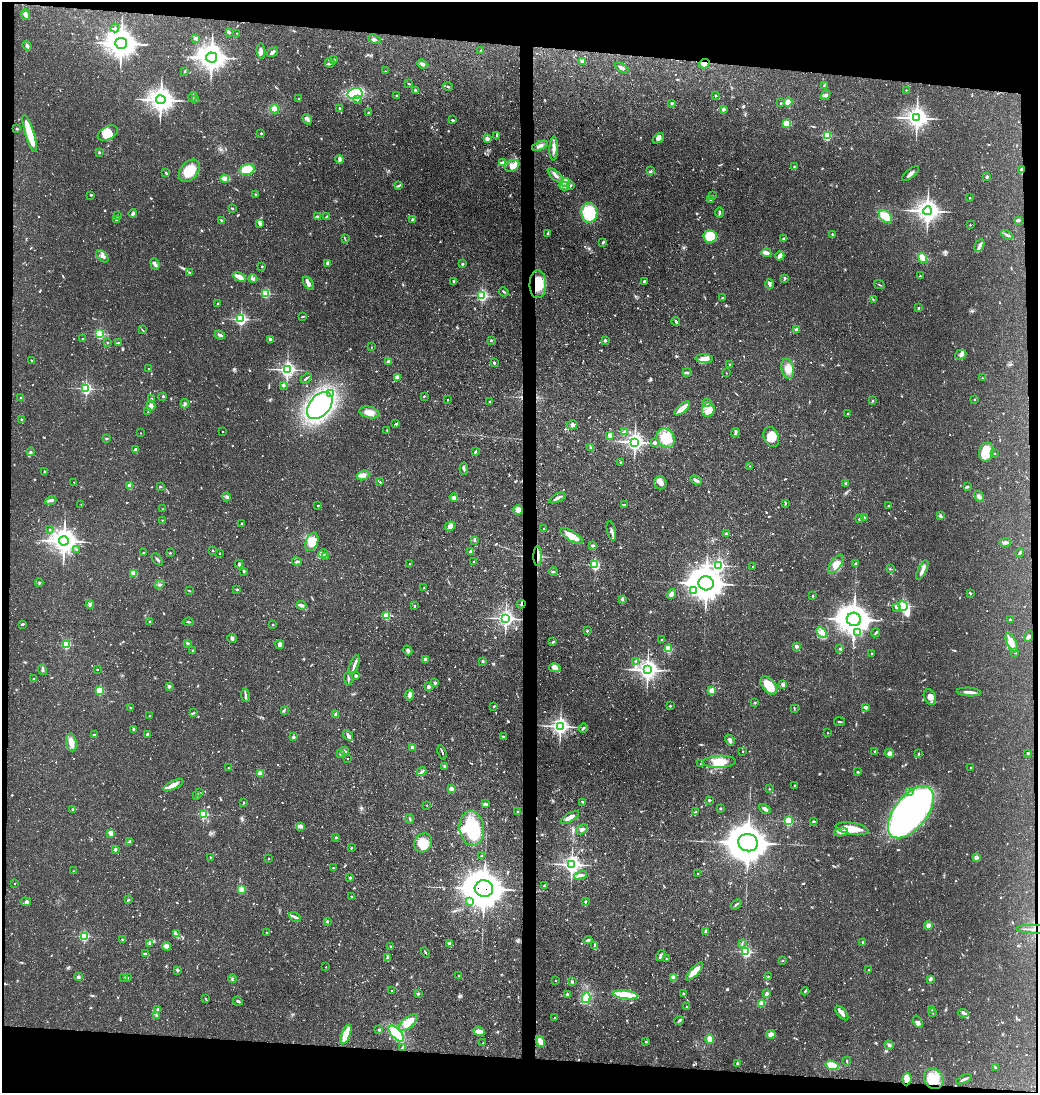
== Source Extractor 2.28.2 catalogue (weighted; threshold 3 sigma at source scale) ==
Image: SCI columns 101-4243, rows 1-4361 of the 4388 x 4361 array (HDU 1 of 3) = the unmasked area's bounding box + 8 px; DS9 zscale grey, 4 x 4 block average (1 PNG px = mean of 4 x 4 image px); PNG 1040 x 1095 px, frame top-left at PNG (2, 2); each listed source drawn as its Kron ellipse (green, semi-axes under 4 px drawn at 4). Shown black and unused: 10% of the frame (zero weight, under 3 of 5 exposures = <1% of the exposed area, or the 3 px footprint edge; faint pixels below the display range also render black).
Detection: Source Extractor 2.28.2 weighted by HDU 2 'WHT'. Background 0.15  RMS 0.0054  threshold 0.0244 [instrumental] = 3 sigma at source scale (4.5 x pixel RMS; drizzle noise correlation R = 1.50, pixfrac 1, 0.05/0.05 arcsec/px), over >= 5 px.
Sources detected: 1064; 8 too faint to see at this stretch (4 x 4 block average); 2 inside a brighter object's white glare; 8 cosmic-ray / hot-pixel residue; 1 long thin detection or spike segment (spike, bleed or trail) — neither listed nor drawn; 15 coinciding with a brighter row at this scale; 40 inside a brighter listed object's ellipse — not listed separately; of the other 990, all 500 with FLUX_AUTO >= 2.4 (the completeness limit of this list) listed and drawn (490 fainter detections not listed), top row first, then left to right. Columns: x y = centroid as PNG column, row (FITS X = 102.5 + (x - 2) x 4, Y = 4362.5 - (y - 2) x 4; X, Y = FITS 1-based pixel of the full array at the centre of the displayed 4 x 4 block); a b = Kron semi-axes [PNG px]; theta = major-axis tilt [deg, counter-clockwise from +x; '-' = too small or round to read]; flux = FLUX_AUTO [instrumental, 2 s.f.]
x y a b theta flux
26 15 5 3 - 13
115 28 4 2 - 4.5
229 32 3 2 - 4.4
237 33 2 2 - 2.9
195 38 4 3 - 7.4
374 39 6 2 -22 6.4
121 43 6 5 - 4600
27 46 5 3 - 6.8
481 50 3 2 - 3
261 51 8 3 -82 13
273 52 6 2 37 12
211 57 5 5 - 3900
334 60 2 2 - 5.7
583 62 3 2 - 12
330 63 5 3 - 5.3
422 64 5 3 - 10
704 64 5 4 - 23
622 68 7 2 -32 11
185 71 3 2 - 2.7
385 71 2 2 - 3
409 84 3 2 - 3.3
824 85 3 2 - 2.9
448 87 5 2 - 3.8
416 90 4 3 - 4.4
906 90 2 2 - 2.4
355 94 8 5 12 200
826 95 5 3 - 7.5
396 96 2 2 - 3
716 96 2 2 - 3.1
193 97 5 2 - 4.5
299 99 3 2 - 2.8
358 99 3 2 - 4.4
161 100 5 4 - 3200
196 100 2 2 - 6.1
788 102 4 4 - 29
672 103 3 2 - 4.3
781 103 3 2 - 2.9
339 108 2 2 - 9.9
275 109 4 4 - 22
723 109 2 2 - 31
368 112 2 2 - 9
917 118 4 3 - 2400
307 119 5 3 - 8.4
452 120 3 2 - 5.1
786 123 4 4 - 23
17 129 2 2 - 6.2
30 133 19 4 -72 130
108 133 11 6 27 53
261 133 2 2 - 7.8
497 135 4 2 - 3.8
827 135 2 2 - 330
658 138 6 4 35 11
487 139 2 2 - 71
540 146 8 3 22 12
554 148 12 3 88 23
99 153 2 2 - 14
340 159 4 2 - 21
503 163 3 3 - 14
512 166 8 5 26 23
794 166 2 2 - 4.1
247 169 7 5 16 66
1021 170 3 2 - 5.4
189 171 13 8 50 91
651 171 3 2 - 3.1
166 173 3 2 - 5.7
910 174 10 3 40 12
555 175 10 3 -42 13
987 177 2 2 - 24
225 179 4 3 - 19
565 182 4 4 - 13
571 185 2 2 - 8.5
398 186 4 2 - 4
564 186 5 2 - 5.8
255 194 2 2 - 5.9
91 195 3 2 - 3.2
712 196 3 2 - 4.3
970 198 2 2 - 5.8
710 199 2 2 - 3.3
233 209 2 2 - 2.5
927 211 4 4 - 2700
133 213 4 3 - 8.1
589 213 10 8 -82 140
719 213 5 2 - 5.7
117 216 2 2 - 9.3
327 216 3 2 - 3
885 216 7 5 -41 62
317 217 3 2 - 13
116 219 3 2 - 5.2
412 219 3 2 - 4
221 220 2 2 - 4.3
1018 220 4 2 - 7.7
260 223 4 2 - 17
970 225 2 2 - 5.2
548 233 4 2 - 4.2
832 234 2 2 - 7.9
1007 235 6 2 -28 6
710 236 6 6 - 100
345 239 3 2 - 2.5
783 239 3 3 - 3.6
603 242 4 2 - 4.3
979 246 7 3 64 11
766 253 5 2 - 28
102 256 7 4 -47 14
780 256 5 3 - 19
923 258 5 4 - 30
155 264 6 3 -69 9.7
328 264 4 3 - 6.3
462 264 2 2 - 4.9
262 266 2 2 - 11
189 272 2 2 - 8.4
920 276 2 2 - 8.8
239 277 7 3 -31 24
785 278 3 2 - 3.5
253 279 4 3 - 10
454 281 3 3 - 4.6
644 281 4 2 - 2.7
308 283 7 3 -56 17
538 284 14 8 89 74
770 284 5 3 - 7.3
879 285 6 2 -26 3
504 292 5 2 - 3.2
265 293 2 2 - 310
482 295 2 2 - 630
723 298 3 2 - 4
873 299 2 2 - 2.4
218 304 3 2 - 2.6
919 308 2 2 - 9.9
303 317 4 2 - 2.9
241 319 2 2 - 720
676 322 5 2 - 5.2
142 330 3 2 - 2.6
796 330 2 2 - 51
99 334 2 2 - 400
220 335 5 3 - 7.5
82 339 2 2 - 9.2
270 339 2 2 - 35
491 340 3 2 - 2.4
605 340 2 2 - 26
107 343 2 2 - 5.4
118 343 4 2 - 5.6
371 347 2 2 - 3.8
961 355 6 5 - 9.9
704 358 9 3 -4 19
32 361 3 2 - 2.4
388 362 2 2 - 45
494 363 3 3 - 3.8
730 365 3 2 - 5.1
149 368 2 2 - 3.6
788 369 10 6 -78 27
287 370 3 3 - 1300
687 372 4 2 - 5.1
726 373 2 2 - 2.9
397 377 2 2 - 30
306 378 6 2 38 4.4
982 378 2 2 - 3.9
283 385 2 2 - 22
86 388 2 2 - 690
330 393 2 2 - 25
163 396 2 2 - 13
424 396 3 2 - 2.9
21 398 3 2 - 2.7
152 399 3 2 - 4.5
974 399 2 2 - 4.4
447 400 2 2 - 2.7
873 401 2 2 - 4.2
490 402 2 2 - 12
707 403 5 3 - 7.6
185 404 4 2 - 5.1
151 406 5 3 - 12
320 406 15 10 50 890
682 408 9 3 41 45
708 410 7 6 - 27
148 412 2 2 - 4.3
369 412 10 5 -12 31
848 413 2 2 - 2.6
22 420 3 2 - 5.9
396 424 4 2 - 3.5
572 425 5 4 - 9.4
387 430 3 2 - 2.9
222 431 2 2 - 3.5
625 432 2 2 - 21
140 433 2 2 - 3.2
736 433 4 3 - 6.6
610 435 3 3 - 14
771 437 10 7 -68 42
107 438 3 2 - 3.7
666 438 10 8 -57 110
635 442 3 3 - 1600
655 443 2 2 - 33
590 448 3 2 - 4
135 450 3 2 - 15
475 451 3 2 - 3.9
31 452 4 2 - 4.4
986 452 10 7 78 73
995 453 2 2 - 3.1
620 462 2 2 - 6.5
750 466 2 2 - 2.6
464 469 6 2 -84 6.2
44 471 2 2 - 14
363 475 6 4 23 21
696 480 6 3 -26 10
74 482 2 2 - 3.1
380 482 2 2 - 5.4
660 483 6 6 - 17
846 484 2 2 - 18
130 486 2 2 - 87
160 486 3 2 - 3.8
967 487 3 2 - 2.9
979 496 6 3 -54 8.3
226 497 4 2 - 5
454 497 4 3 - 13
557 498 8 2 25 9.6
51 500 5 3 - 7.8
785 503 4 2 - 3.4
81 504 2 2 - 2.5
624 505 3 2 - 2.5
318 506 2 2 - 3.3
888 506 2 2 - 11
163 509 2 2 - 3
518 510 5 4 - 23
940 516 4 3 - 5.1
864 517 2 2 - 12
859 519 4 2 - 4.5
162 520 2 2 - 3.6
242 524 2 2 - 8.2
450 526 5 4 - 18
544 528 2 2 - 8.1
50 530 2 2 - 2.4
611 531 10 2 -77 11
727 534 3 3 - 4.3
571 536 13 5 -31 54
475 540 2 2 - 4.2
64 541 5 4 - 3300
312 542 9 6 68 48
1005 542 6 3 3 7.7
593 546 2 2 - 21
76 549 2 2 - 3.8
213 551 2 2 - 8.5
470 552 4 2 - 4.5
143 553 4 2 - 4.6
170 553 2 2 - 5.9
220 553 2 2 - 5.5
1020 553 4 2 - 5.9
323 554 5 3 - 11
538 556 10 4 -89 28
325 557 2 2 - 2.4
157 559 7 2 -49 6.4
297 562 5 2 - 4.5
474 562 3 2 - 5.3
239 564 4 2 - 4.1
410 564 2 2 - 3.7
836 564 11 5 54 29
856 564 4 2 - 4.3
595 565 2 2 - 380
718 566 2 2 - 1000
753 566 2 2 - 5.9
890 569 2 2 - 2.6
922 570 10 3 63 20
244 571 2 2 - 7.9
553 571 4 2 - 3.3
134 573 4 3 - 29
39 583 4 2 - 2.9
706 583 7 7 - 6400
159 584 5 2 - 5.1
424 588 2 2 - 4.5
237 589 2 2 - 12
189 591 3 2 - 2.7
693 591 2 2 - 5
970 593 4 2 - 3.3
672 594 5 4 - 17
813 596 2 2 - 9.6
622 599 3 2 - 3.3
90 604 4 3 - 6.1
521 604 4 2 - 4
302 605 5 3 - 11
415 606 2 2 - 3.1
903 606 5 2 - 620
896 607 4 2 - 4.6
386 616 2 2 - 220
505 618 3 3 - 1300
854 619 7 6 - 5400
1010 619 2 2 - 13
150 622 2 2 - 4.4
189 622 5 2 - 4.4
23 624 2 2 - 8.2
273 625 2 2 - 8
587 631 2 2 - 3.6
822 632 6 3 -46 18
857 633 2 2 - 3.6
876 633 5 2 - 3.4
1028 636 6 3 70 7.4
232 638 5 3 - 6
662 640 2 2 - 15
553 642 3 2 - 3.4
187 643 3 2 - 4.8
1012 643 10 4 -66 30
66 645 2 2 - 310
280 645 4 2 - 27
797 646 4 3 - 8.1
668 649 2 2 - 200
840 649 2 2 - 4.5
193 650 2 2 - 8.7
408 650 5 3 - 6.5
1015 652 3 2 - 3.9
872 653 2 2 - 3
425 659 2 2 - 30
482 661 2 2 - 17
636 661 2 2 - 16
354 665 10 3 70 13
555 668 6 4 -14 19
97 669 2 2 - 4.3
43 670 5 3 - 5.5
647 670 4 3 - 2000
356 676 2 2 - 14
348 678 7 2 -85 5.7
34 679 2 2 - 4.4
435 683 2 2 - 21
783 684 2 2 - 47
769 685 10 6 -49 63
169 686 2 2 - 31
429 687 2 2 - 31
99 691 2 2 - 200
712 691 2 2 - 140
969 692 12 2 -4 23
245 695 7 2 -81 7.9
409 695 6 3 79 16
930 697 8 5 -64 23
755 703 3 2 - 2.7
494 706 2 2 - 3.8
670 706 2 2 - 8.9
866 707 4 3 - 8.9
130 708 2 2 - 7.3
794 708 3 2 - 3
284 710 2 2 - 2.5
194 713 3 2 - 3.3
336 714 2 2 - 30
149 716 2 2 - 6.1
839 722 5 2 - 4
560 726 3 3 - 1500
583 728 5 2 - 4.2
134 729 3 3 - 5.2
828 733 2 2 - 3.3
147 734 2 2 - 24
94 735 3 2 - 3.5
348 735 6 3 -54 9.9
293 737 2 2 - 27
503 737 3 2 - 5.8
730 740 6 3 -67 8.6
71 742 9 5 -80 26
412 747 2 2 - 23
344 751 2 2 - 3.3
743 751 2 2 - 6.8
442 752 7 2 -72 5.3
875 752 2 2 - 23
889 753 4 3 - 13
1028 753 2 2 - 5.2
340 754 2 2 - 12
919 754 3 2 - 3.3
347 759 2 2 - 3.1
719 762 16 6 2 63
700 764 2 2 - 4.1
445 766 3 3 - 4
971 767 2 2 - 8.6
228 768 2 2 - 3.6
421 772 5 2 - 7.7
858 772 2 2 - 9.3
260 773 2 2 - 78
173 785 11 4 25 28
794 785 2 2 - 6.2
451 789 2 2 - 70
769 789 2 2 - 5.2
909 792 3 2 - 5.1
200 793 3 2 - 4.9
197 795 3 2 - 4.2
709 800 2 2 - 5.7
244 802 2 2 - 3.5
583 802 3 2 - 2.7
485 804 4 3 - 12
427 805 2 2 - 3.6
720 808 2 2 - 14
73 809 2 2 - 15
765 809 6 3 -30 7.9
517 811 3 2 - 3.3
696 812 3 2 - 4.4
911 812 31 16 52 1800
203 814 2 2 - 330
570 817 10 3 30 28
410 819 5 2 - 3.3
789 821 2 2 - 330
814 821 2 2 - 4.8
301 826 3 3 - 5.5
472 828 17 12 -83 210
852 829 16 6 -10 61
582 830 6 4 35 10
841 832 7 3 10 12
111 833 4 3 - 19
336 837 2 2 - 14
130 842 2 2 - 2.6
423 843 10 8 55 58
748 843 10 8 -16 8100
351 848 2 2 - 8.7
115 849 2 2 - 30
482 856 4 2 - 3.6
210 857 2 2 - 4.9
976 857 2 2 - 57
269 858 2 2 - 4.4
572 864 3 3 - 1400
333 868 2 2 - 11
74 871 3 2 - 2.7
697 874 2 2 - 3
581 875 6 2 13 9.2
350 878 2 2 - 17
14 883 2 2 - 2.7
544 886 3 2 - 4.3
241 889 2 2 - 160
484 889 9 8 - 8700
351 896 2 2 - 7.8
128 900 3 2 - 2.5
26 902 5 3 - 6.7
470 902 3 2 - 4.2
585 902 3 2 - 3.1
736 904 6 2 37 5.4
295 917 6 3 -31 7.9
327 921 2 2 - 17
928 925 4 4 - 13
1034 929 18 2 -1 9.2
705 932 4 2 - 4.2
267 933 2 2 - 5.1
176 934 4 2 - 2.9
84 936 2 2 - 430
122 939 3 2 - 2.9
588 940 4 2 - 5
862 942 2 2 - 3.2
150 943 2 2 - 5.4
742 943 3 2 - 3.2
450 944 2 2 - 56
166 946 4 3 - 23
390 946 2 2 - 6.8
595 946 4 2 - 10
746 952 2 2 - 510
426 953 5 2 - 2.8
145 954 2 2 - 17
661 955 6 4 56 9.1
387 957 4 2 - 4.6
667 958 2 2 - 4.9
783 961 2 2 - 6.3
326 967 2 2 - 3.2
177 970 2 2 - 26
869 970 2 2 - 3.4
694 972 11 4 47 45
458 976 2 2 - 8.5
78 977 2 2 - 36
124 977 2 2 - 5.8
768 977 2 2 - 4.2
127 978 2 2 - 12
673 978 2 2 - 85
232 979 4 2 - 3.8
930 979 2 2 - 19
555 981 2 2 - 4.6
572 981 4 3 - 5.4
392 990 2 2 - 2.8
805 991 4 2 - 3.3
418 994 2 2 - 13
567 994 3 3 - 5.7
683 994 2 2 - 2.8
766 994 3 3 - 5.9
626 995 12 3 -8 130
586 998 5 3 - 75
206 999 3 2 - 2.8
238 1001 5 3 - 6.6
762 1003 4 4 - 22
687 1007 3 2 - 4.4
158 1009 2 2 - 18
932 1009 4 2 - 2.9
842 1013 8 3 -52 15
933 1013 3 2 - 3.3
963 1013 5 3 - 6.5
157 1015 3 2 - 3.7
555 1018 2 2 - 2.7
679 1020 5 2 - 6.5
408 1022 11 5 40 60
918 1022 6 3 -66 8.5
379 1030 3 2 - 4
479 1031 6 4 -20 15
396 1033 10 5 -47 120
346 1034 10 3 69 85
771 1034 5 4 - 15
710 1039 5 4 - 27
540 1041 6 3 -65 25
646 1042 2 2 - 8.6
483 1043 2 2 - 3.1
889 1045 5 3 - 6.6
402 1047 3 2 - 2.6
847 1061 4 2 - 2.9
737 1063 2 2 - 9.8
832 1065 7 3 -20 96
995 1067 2 2 - 8
907 1079 6 4 85 31
934 1079 11 9 -57 58
964 1079 8 2 23 9.1
Overlapping masked pixels (flux is a lower limit): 7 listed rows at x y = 704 64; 1021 170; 538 284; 538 556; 521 604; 484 889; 1034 929
Diffuse or blended objects may show on this block-average render without a row.